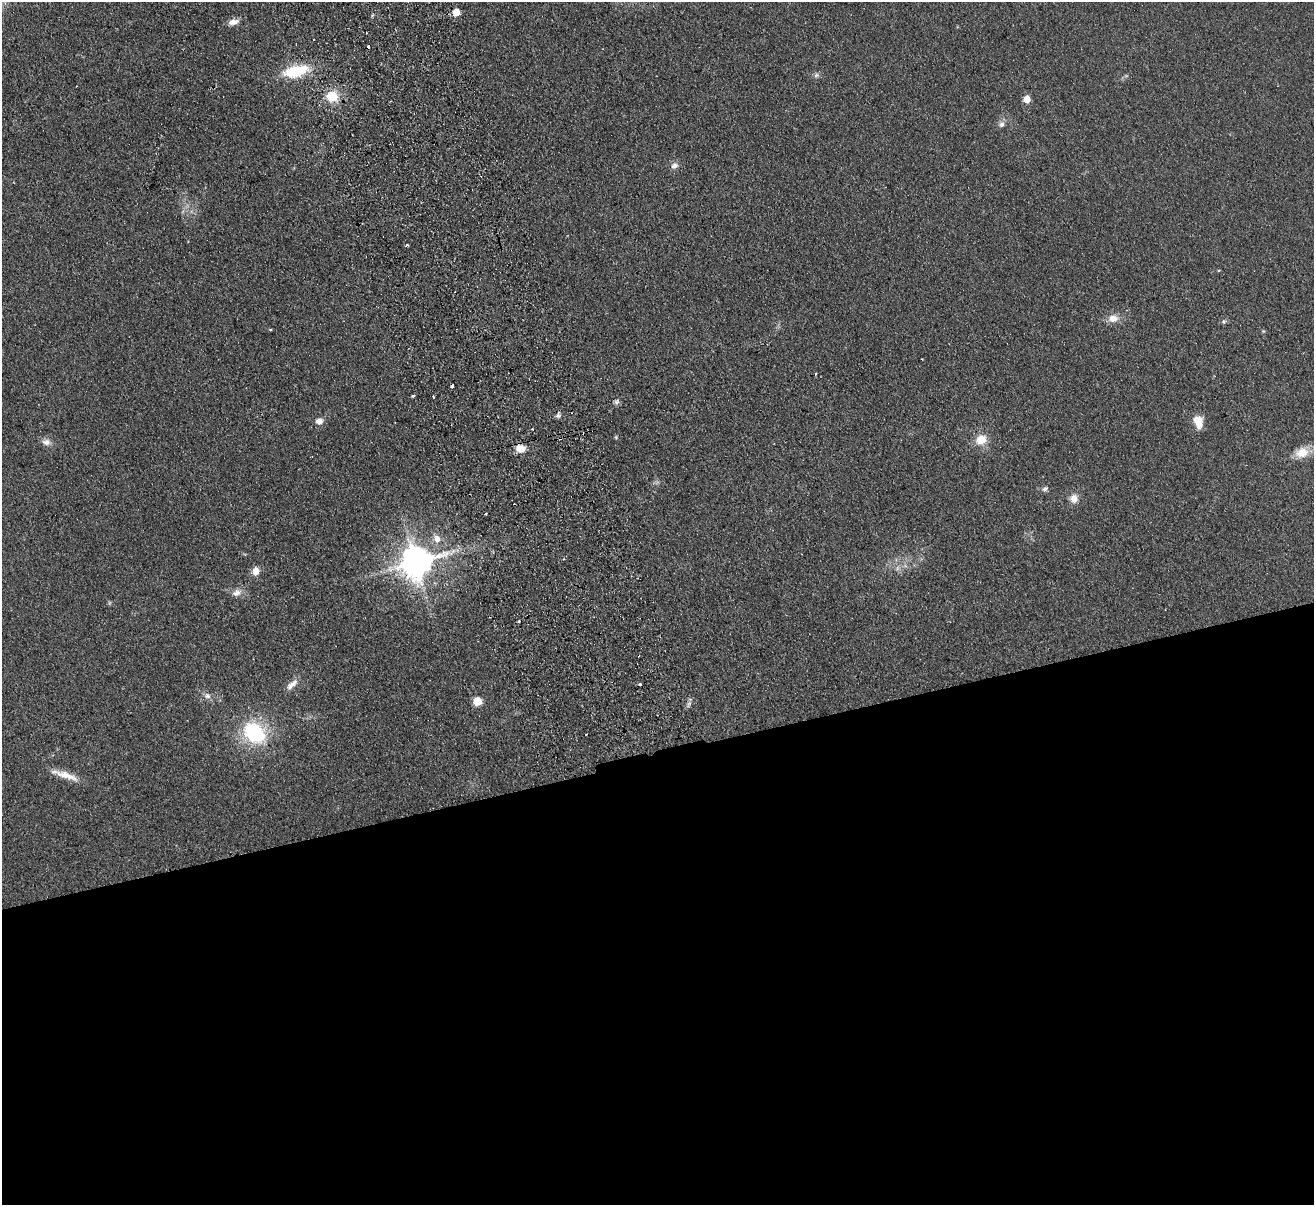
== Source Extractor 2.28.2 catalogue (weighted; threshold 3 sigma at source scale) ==
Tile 15 of 4 x 4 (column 3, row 4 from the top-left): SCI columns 2682-3993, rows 290-1492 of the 5362 x 5269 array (HDU 1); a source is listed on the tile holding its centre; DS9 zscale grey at full resolution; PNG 1316 x 1207 px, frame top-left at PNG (2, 2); no overlay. Shown black and unused: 37% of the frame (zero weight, under 2 of 3 exposures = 3% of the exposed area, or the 3 px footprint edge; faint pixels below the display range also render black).
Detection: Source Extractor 2.28.2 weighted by HDU 2 'WHT'; one run over the whole footprint, this tile lists its part. Background 0.13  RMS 0.011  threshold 0.0508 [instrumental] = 3 sigma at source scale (4.5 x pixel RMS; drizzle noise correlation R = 1.50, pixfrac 1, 0.05/0.05 arcsec/px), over >= 5 px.
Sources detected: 46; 4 cosmic-ray / hot-pixel residue — not listed; the other 42 listed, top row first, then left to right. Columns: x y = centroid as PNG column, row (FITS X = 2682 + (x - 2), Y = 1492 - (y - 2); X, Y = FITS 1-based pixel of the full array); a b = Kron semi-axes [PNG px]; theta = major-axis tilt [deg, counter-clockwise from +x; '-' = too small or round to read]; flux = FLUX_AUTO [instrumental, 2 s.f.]
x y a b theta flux
456 12 5 5 - 24
233 22 14 7 13 7.2
295 71 24 11 13 54
816 75 8 6 22 2.8
76 86 2 2 - 0.58
332 96 13 12 - 23
1027 99 5 5 - 24
1001 124 9 7 74 4.2
674 166 10 8 34 5.2
406 245 3 3 - 3.3
1113 318 14 10 6 10
1224 322 7 5 54 2.1
270 329 5 3 - 0.91
816 374 4 3 - 1
413 396 3 3 - 3
433 396 3 3 - 1.4
617 402 8 6 55 2.9
558 416 6 6 - 2.7
319 421 8 7 - 6.6
1198 422 14 9 -76 17
532 429 3 2 - 2.3
616 437 6 3 73 1.1
981 440 13 11 23 17
46 442 12 8 -6 6.3
521 448 11 9 -18 12
1302 453 17 13 23 18
1045 489 9 6 21 3
1074 499 11 9 -77 8.7
486 514 3 3 - 2.9
437 539 11 9 -74 9.8
416 562 10 9 - 2200
897 568 7 5 89 3
255 571 10 9 - 8.6
237 593 14 9 23 7.9
519 621 3 2 - 1.4
640 684 3 3 - 4.5
292 685 20 8 43 8.3
207 696 9 7 -6 4.5
477 701 7 7 - 18
254 733 27 20 -43 84
586 734 3 2 - 0.83
65 775 40 8 -19 17